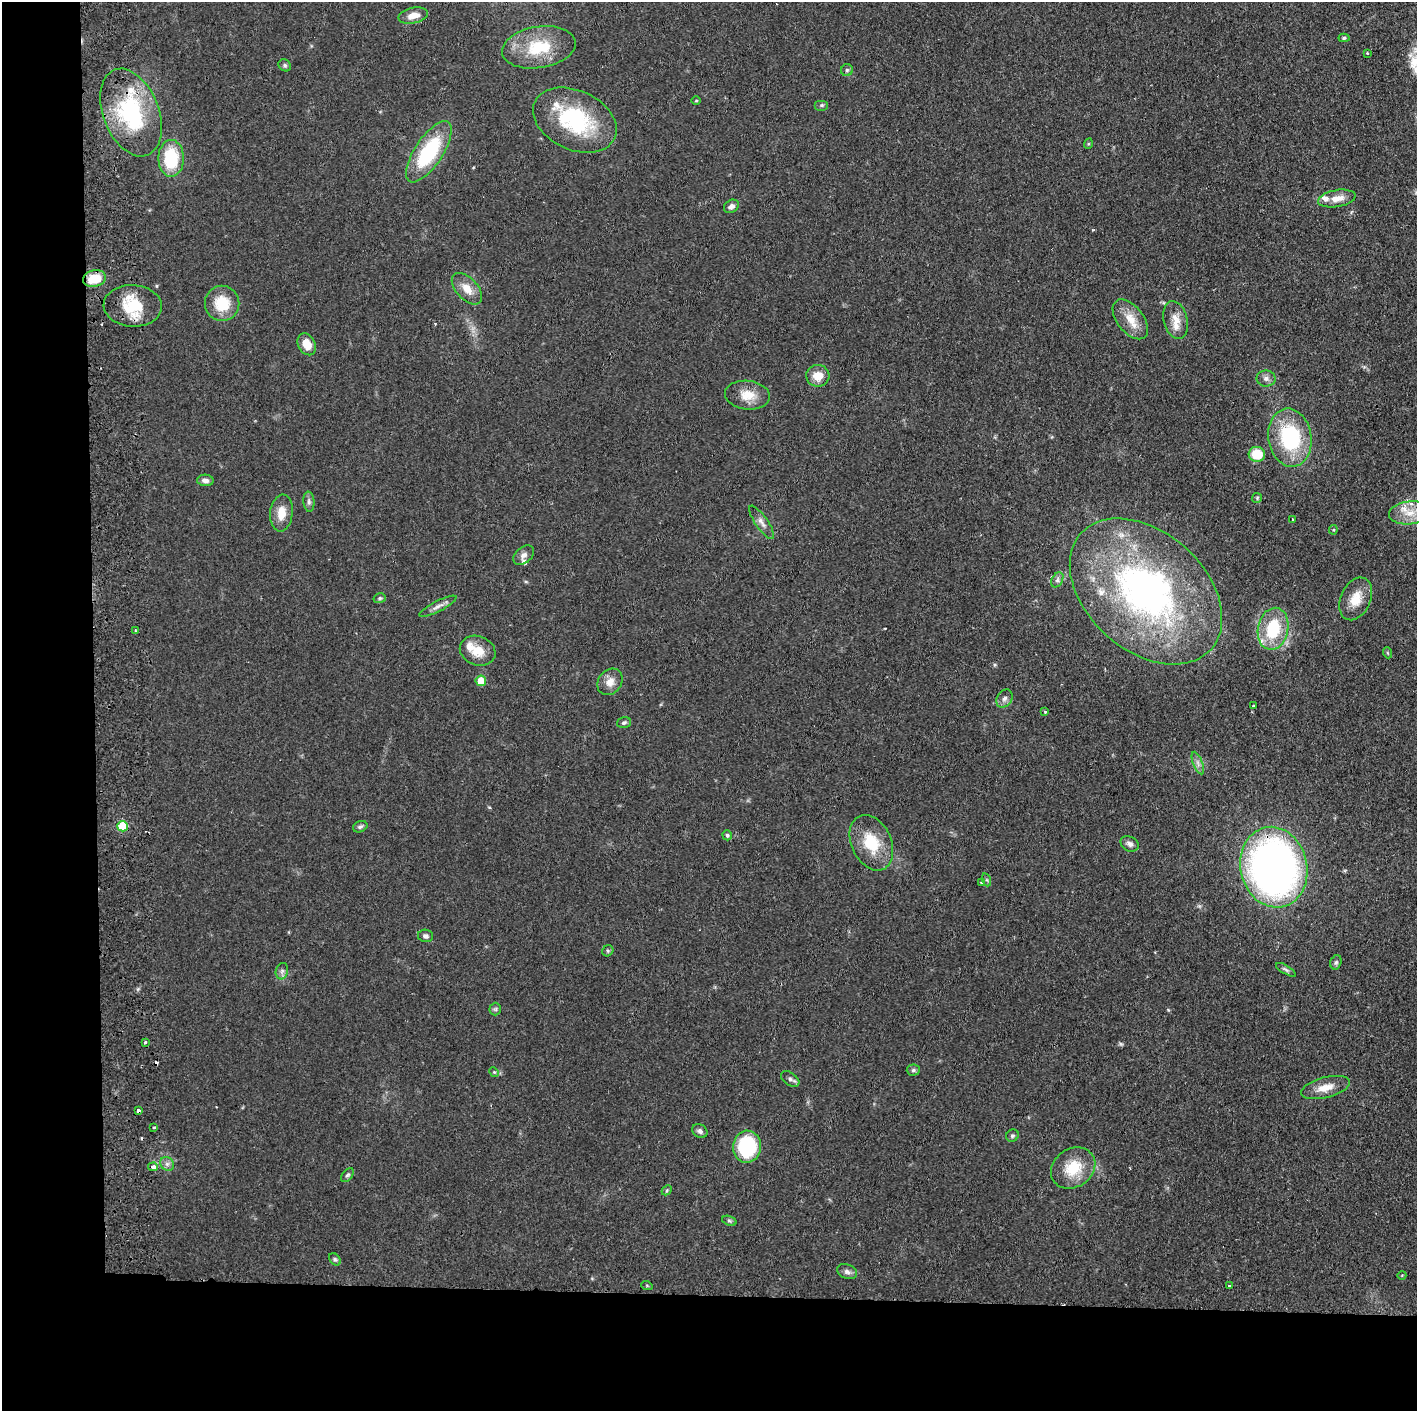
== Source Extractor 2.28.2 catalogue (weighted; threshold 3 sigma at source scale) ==
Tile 7 of 3 x 3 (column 1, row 3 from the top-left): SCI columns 60-1474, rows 3-1411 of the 4364 x 4231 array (HDU 1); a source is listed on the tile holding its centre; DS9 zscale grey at full resolution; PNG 1419 x 1413 px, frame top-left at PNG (2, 2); each listed source drawn as its Kron ellipse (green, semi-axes under 4 px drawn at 4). Shown black and unused: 14% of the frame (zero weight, under 2 of 3 exposures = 3% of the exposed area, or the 3 px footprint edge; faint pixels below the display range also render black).
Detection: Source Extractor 2.28.2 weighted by HDU 2 'WHT'; one run over the whole footprint, this tile lists its part. Background 0.0611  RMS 0.0056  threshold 0.0252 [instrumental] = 3 sigma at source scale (4.5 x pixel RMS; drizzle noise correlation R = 1.50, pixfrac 1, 0.05/0.05 arcsec/px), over >= 5 px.
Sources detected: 101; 1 too faint to see at this stretch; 6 cosmic-ray / hot-pixel residue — neither listed nor drawn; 7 inside a brighter listed object's ellipse — not listed separately; the other 87 listed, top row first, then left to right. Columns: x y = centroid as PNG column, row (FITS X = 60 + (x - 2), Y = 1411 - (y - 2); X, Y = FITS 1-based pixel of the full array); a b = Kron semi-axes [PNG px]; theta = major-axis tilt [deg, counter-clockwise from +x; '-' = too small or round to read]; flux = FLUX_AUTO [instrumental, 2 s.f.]
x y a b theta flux
413 16 15 8 12 5.7
1344 38 5 4 - 0.9
539 47 37 20 9 26
1367 53 3 2 - 0.48
285 65 7 5 -46 1.1
847 70 6 6 - 1.1
696 101 4 3 - 0.6
822 105 7 5 0 1
131 113 46 28 -69 62
575 120 44 29 -25 53
1088 144 5 3 - 0.64
429 152 35 14 57 47
171 158 18 13 89 28
1337 198 19 8 10 6
731 206 8 6 32 2.3
94 279 11 8 13 14
467 289 19 10 -47 7.5
222 303 17 17 - 17
133 306 29 21 -3 22
1130 319 23 13 -52 9.6
1176 320 19 12 -76 7.3
307 344 11 8 -62 7.4
818 376 11 11 - 7.5
1266 378 9 8 - 2.4
747 395 22 14 -6 9.8
1290 438 29 21 -81 52
1257 454 8 7 - 15
205 480 8 5 -5 2.5
1257 498 5 5 - 0.73
309 502 10 5 -85 1.7
281 513 18 11 84 8.2
1410 513 21 11 6 11
1293 520 3 3 - 0.61
762 522 20 6 -55 3.3
1333 530 5 4 - 0.64
524 555 12 8 40 2.7
1057 580 8 5 60 1.6
1146 591 87 59 -42 220
380 598 6 5 - 1
1356 599 22 15 65 11
438 606 20 5 27 3.1
1273 629 21 15 78 29
135 630 3 2 - 0.49
478 651 18 14 -21 10
1388 653 5 3 - 0.54
481 681 5 5 - 10
610 682 14 11 51 5.4
1004 699 10 7 57 2.3
1253 706 2 2 - 0.57
1045 711 4 3 - 0.77
624 723 7 5 17 1.2
1198 763 12 4 -69 2.3
123 826 5 5 - 23
360 827 7 5 21 1.4
727 835 5 4 - 0.97
871 843 29 20 -65 20
1130 844 9 7 -27 2.2
1274 867 40 33 -77 300
987 880 6 4 -71 0.86
981 882 3 3 - 0.59
425 936 7 6 - 1.8
608 951 6 5 - 0.92
1336 962 7 5 73 1.2
1286 970 11 4 -30 1.3
282 971 8 6 77 1.7
495 1009 6 6 - 1
145 1042 3 3 - 1.1
913 1070 6 5 - 1.2
494 1072 5 4 - 0.66
790 1079 10 6 -36 1.9
1325 1088 25 10 15 8.3
138 1111 4 3 - 2.5
154 1128 3 2 - 0.94
700 1131 8 6 -33 1.9
1012 1136 6 6 - 1.2
747 1147 16 14 88 43
167 1164 7 6 - 2
153 1167 5 3 - 5.8
1073 1168 23 19 33 18
347 1175 8 5 50 1.2
667 1190 6 4 46 0.79
729 1221 7 4 -20 0.99
335 1259 7 5 -49 1.1
847 1272 10 7 -21 2.3
1402 1275 4 3 - 0.46
1229 1285 3 2 - 0.33
647 1286 6 3 -20 0.53
Overlapping masked pixels (flux is a lower limit): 4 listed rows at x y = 133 306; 1274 867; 138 1111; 153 1167
Isophote crosses this tile's border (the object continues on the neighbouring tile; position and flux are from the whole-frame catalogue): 1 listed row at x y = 1410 513